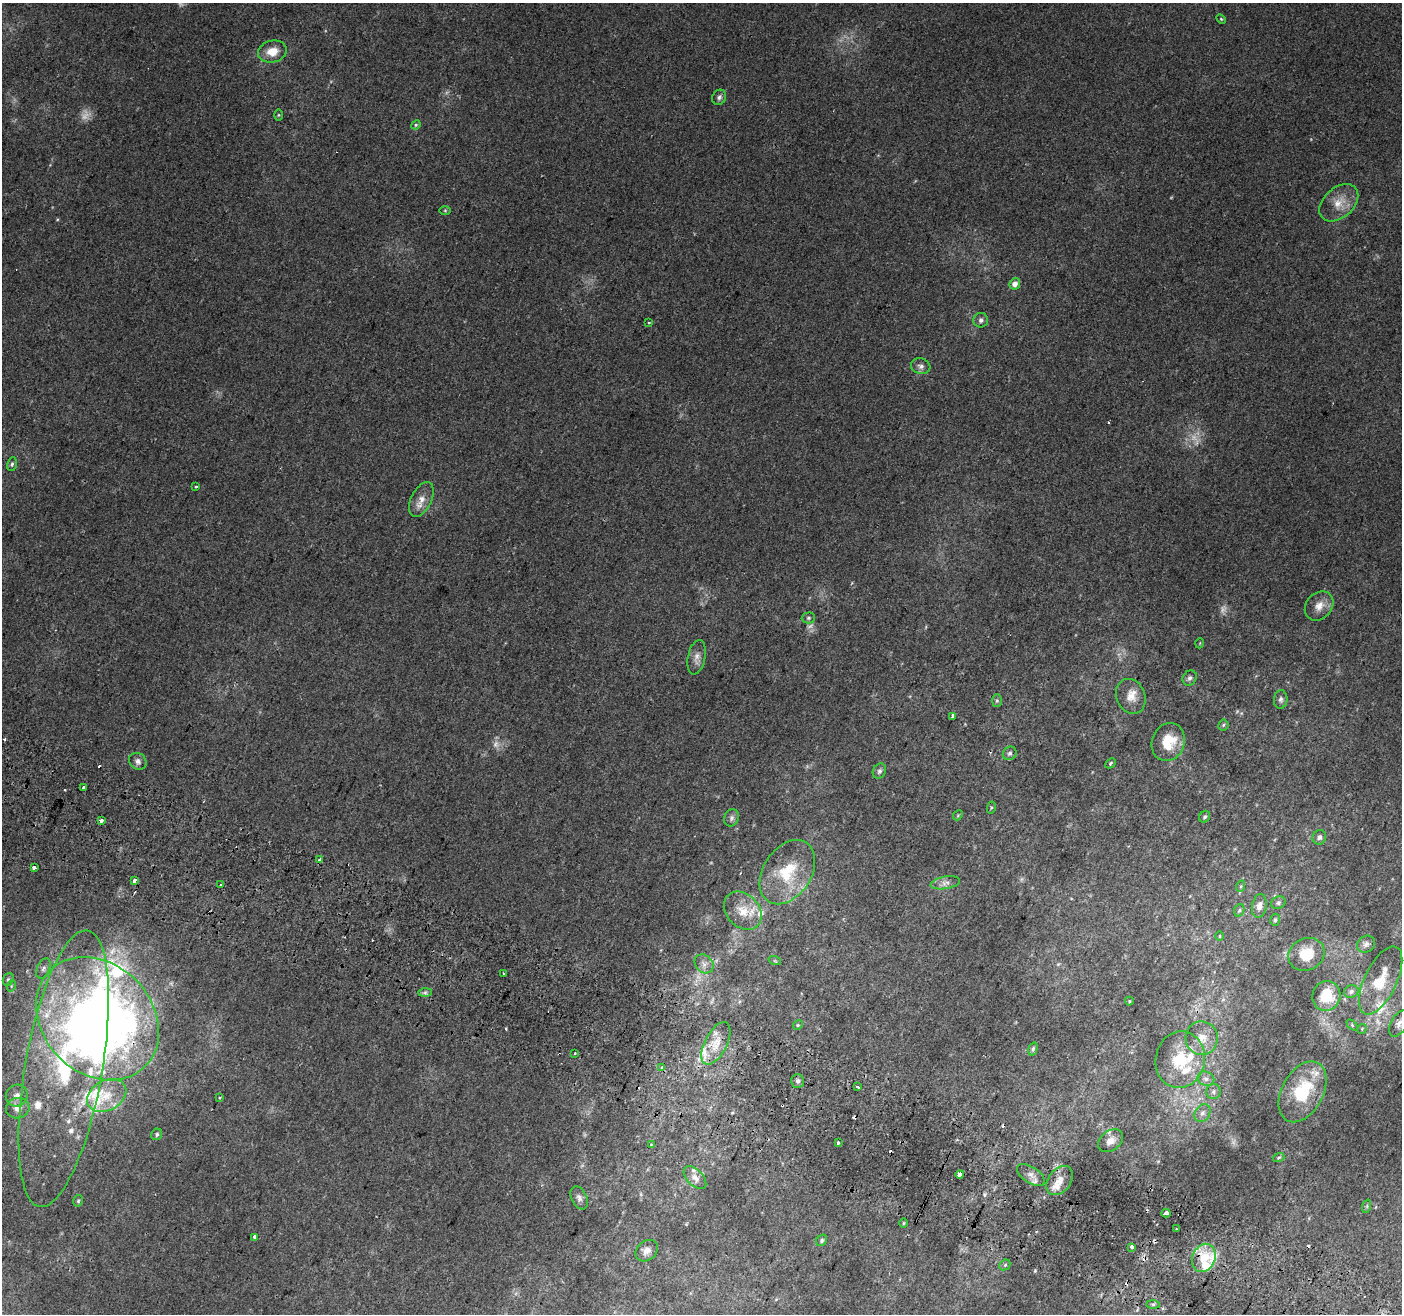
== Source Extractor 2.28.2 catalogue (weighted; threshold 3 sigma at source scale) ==
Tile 6 of 4 x 4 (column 2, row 2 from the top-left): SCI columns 1426-2825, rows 2939-4250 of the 5644 x 5810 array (HDU 1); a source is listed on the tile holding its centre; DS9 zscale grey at full resolution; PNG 1404 x 1316 px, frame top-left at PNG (2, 3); each listed source drawn as its Kron ellipse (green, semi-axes under 4 px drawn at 4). Shown black and unused: <1% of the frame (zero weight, under 2 of 3 exposures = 2% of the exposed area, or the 3 px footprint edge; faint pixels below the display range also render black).
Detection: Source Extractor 2.28.2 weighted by HDU 2 'WHT'; one run over the whole footprint, this tile lists its part. Background 0.0104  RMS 0.004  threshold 0.0181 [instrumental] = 3 sigma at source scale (4.5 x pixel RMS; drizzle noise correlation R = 1.50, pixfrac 1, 0.0396/0.0396 arcsec/px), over >= 5 px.
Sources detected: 144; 8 too faint to see at this stretch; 1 inside a brighter object's white glare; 13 cosmic-ray / hot-pixel residue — neither listed nor drawn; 16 inside a brighter listed object's ellipse — not listed separately; the other 106 listed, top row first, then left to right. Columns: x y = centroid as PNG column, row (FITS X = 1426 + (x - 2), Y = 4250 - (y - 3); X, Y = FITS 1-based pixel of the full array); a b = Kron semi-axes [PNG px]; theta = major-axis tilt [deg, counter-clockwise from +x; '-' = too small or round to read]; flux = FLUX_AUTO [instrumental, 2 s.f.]
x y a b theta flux
1221 19 6 3 -45 0.43
272 52 14 11 13 6.1
719 97 8 6 64 1.3
278 115 5 4 - 0.44
416 125 5 4 - 0.53
1339 203 22 15 41 6.8
445 210 6 4 0 0.47
1015 284 6 5 - 2.6
981 320 7 7 - 1.3
649 322 3 2 - 0.59
921 366 10 8 -17 1.7
12 464 7 5 79 0.83
196 486 3 3 - 1.6
421 499 19 10 64 4.2
1319 606 16 12 48 4.4
808 618 6 5 - 0.71
1200 643 5 3 - 0.31
697 657 17 8 79 2.8
1190 678 8 6 55 1.2
1131 696 18 14 -67 5.2
1281 699 9 7 86 1.2
997 701 6 5 - 0.69
953 717 4 3 - 9.1
1223 725 5 5 - 0.62
1168 742 19 16 69 11
1010 753 7 6 - 1
138 761 9 8 - 1.6
1110 763 6 4 44 0.56
879 771 8 6 61 1.1
84 787 3 3 - 2.8
991 808 6 4 78 0.56
958 815 5 4 - 0.5
1205 817 6 5 - 0.86
731 818 9 7 67 1.3
102 820 3 3 - 6.9
1319 837 7 6 - 1.1
319 859 4 3 - 1.7
34 868 3 3 - 8.1
787 872 35 24 57 19
134 880 3 3 - 17
945 883 15 6 10 2.2
220 885 3 3 - 0.48
1241 886 6 3 72 0.52
1278 903 7 6 - 0.87
1259 906 12 7 80 2.6
1239 910 6 5 - 0.73
743 911 21 16 -46 7.8
1275 920 6 4 76 0.74
1220 936 5 3 - 0.37
1366 944 9 8 - 1.5
1306 954 18 16 25 9.1
775 961 6 4 -18 0.51
704 964 10 8 -45 2.2
43 968 11 6 65 1.5
503 973 3 2 - 0.62
8 979 6 5 - 0.77
1381 980 37 16 64 12
11 986 6 3 72 0.47
1351 991 7 6 - 1.2
425 993 7 4 0 0.79
1326 996 15 14 - 11
1129 1001 4 4 - 0.45
98 1019 68 54 -46 360
1399 1023 14 8 60 2.9
798 1025 5 4 - 0.57
1352 1025 6 4 -46 0.57
1362 1029 5 3 - 0.37
1202 1038 17 16 - 6.5
716 1043 23 11 63 6.7
1033 1049 7 4 75 0.94
575 1053 4 2 - 0.44
1180 1060 28 24 80 19
662 1068 4 4 - 1.4
64 1069 140 38 80 91
1206 1079 8 7 - 1.7
798 1081 7 6 - 1.3
857 1087 3 3 - 1.6
1213 1092 7 7 - 1.3
1303 1092 33 20 61 22
17 1095 11 10 - 2.6
107 1095 21 15 29 8.8
220 1098 3 3 - 0.47
18 1108 12 10 12 3.4
1202 1113 9 7 56 1.9
157 1134 6 5 - 0.84
1110 1141 14 10 37 3
838 1143 3 3 - 0.75
651 1145 3 2 - 0.29
1279 1157 6 4 19 0.67
960 1174 4 3 - 5.3
1031 1175 16 8 -33 2.6
695 1178 14 8 -46 2.9
1060 1181 16 11 52 3.9
579 1198 12 7 -66 1.7
78 1201 6 4 74 0.67
1367 1206 7 4 72 0.57
1166 1213 4 3 - 4.3
903 1223 4 3 - 0.37
1176 1229 3 2 - 0.54
254 1237 4 3 - 3.9
822 1240 6 5 - 0.85
1132 1247 4 3 - 3.1
647 1251 12 9 42 2.6
1204 1258 14 11 67 9.8
1005 1265 6 5 - 0.62
1153 1304 7 4 -1 0.8
Overlapping masked pixels (flux is a lower limit): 2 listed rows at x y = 98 1019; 1204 1258
Isophote crosses this tile's border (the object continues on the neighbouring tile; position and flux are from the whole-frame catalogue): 1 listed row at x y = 1399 1023